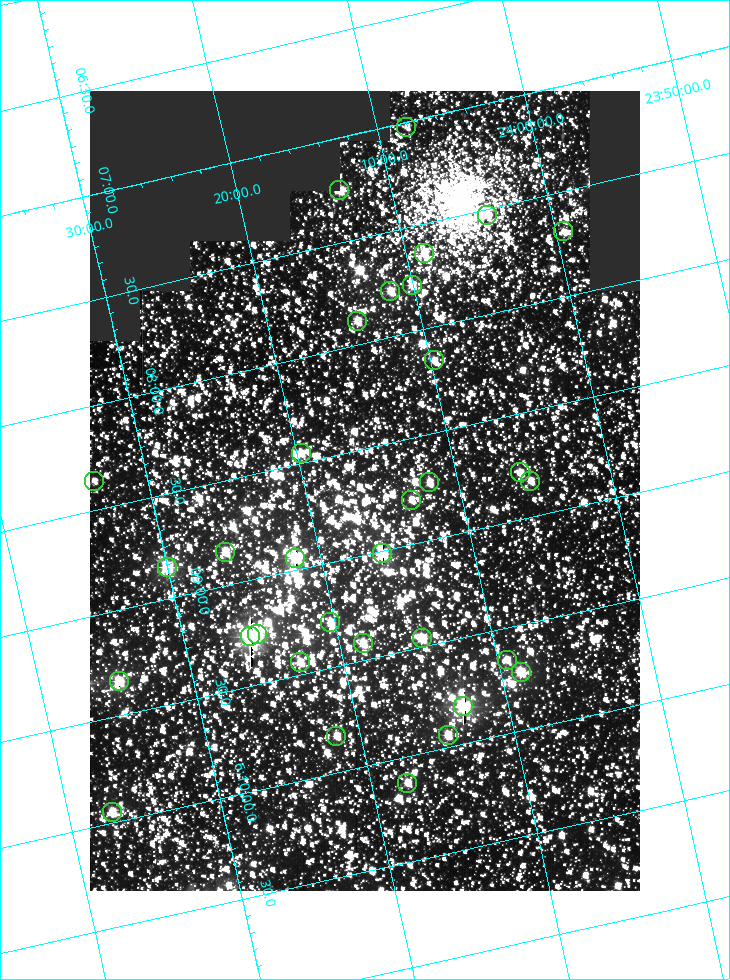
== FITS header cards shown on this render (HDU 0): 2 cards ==
NAXIS1  =                  550
NAXIS2  =                  800

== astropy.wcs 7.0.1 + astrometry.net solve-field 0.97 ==
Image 550 x 800 px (HDU 0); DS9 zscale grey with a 90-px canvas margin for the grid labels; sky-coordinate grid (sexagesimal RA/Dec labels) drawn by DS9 from the SOLVED WCS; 33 Tycho-2 reference stars matched to detected sources circled (green)
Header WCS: RA---TAN/DEC--TAN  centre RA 06:08:42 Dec +24:16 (92.17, +24.27 deg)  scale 3.98 arcsec/px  FOV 36.4' x 53.0'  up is -103 deg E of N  parity normal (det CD < 0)
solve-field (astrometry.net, Tycho-2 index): VERIFIED the header's WCS against the Tycho-2 star catalogue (verified at 3 index scales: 18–32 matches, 0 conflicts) and refined it, rather than solving blind
Solved WCS: RA---TAN-SIP/DEC--TAN-SIP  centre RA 06:08:42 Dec +24:16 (92.17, +24.27 deg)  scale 3.98 arcsec/px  FOV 36.4' x 53.0'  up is -103 deg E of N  parity normal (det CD < 0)
The solver's refit moves the header's centre by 0.17 arcsec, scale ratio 1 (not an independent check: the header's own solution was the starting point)
Tycho-2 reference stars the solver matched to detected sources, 33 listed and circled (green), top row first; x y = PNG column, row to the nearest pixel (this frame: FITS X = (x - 90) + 1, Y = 800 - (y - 91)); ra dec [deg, ICRS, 3 dp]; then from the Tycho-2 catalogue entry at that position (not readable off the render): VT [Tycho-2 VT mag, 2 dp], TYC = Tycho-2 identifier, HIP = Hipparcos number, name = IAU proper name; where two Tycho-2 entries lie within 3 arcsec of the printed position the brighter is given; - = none
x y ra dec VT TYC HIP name
406 127 91.756 +24.135 11.55 1864-383-1 - -
339 190 91.813 +24.222 9.50 1864-951-1 - -
487 215 91.882 +24.069 10.67 1864-1197-1 - -
563 231 91.922 +23.991 11.04 1864-773-1 - -
424 253 91.910 +24.147 9.81 1864-677-1 - -
412 285 91.945 +24.168 9.83 1864-545-1 - -
390 291 91.946 +24.193 9.49 1864-879-1 - -
357 321 91.972 +24.235 9.87 1864-607-1 - -
434 360 92.040 +24.163 9.97 1864-387-1 - -
301 453 92.113 +24.329 10.09 1877-692-1 - -
520 472 92.195 +24.097 9.91 1877-1306-1 - -
94 481 92.090 +24.558 11.22 1868-1493-1 - -
530 481 92.208 +24.088 10.02 1877-898-1 - -
429 482 92.182 +24.197 9.90 1877-42-1 - -
411 500 92.198 +24.221 10.14 1877-234-1 - -
225 552 92.210 +24.434 9.33 1881-345-1 - -
382 553 92.254 +24.266 8.73 1877-224-1 - -
295 558 92.236 +24.360 8.19 1877-300-1 29148 -
167 567 92.212 +24.501 8.67 1881-93-1 - -
330 622 92.321 +24.338 9.42 1877-884-1 - -
257 634 92.315 +24.419 9.14 1881-15-1 - -
250 636 92.316 +24.428 7.55 1881-1595-1 - -
422 638 92.364 +24.244 8.80 1877-1589-1 - -
363 643 92.355 +24.308 9.21 1877-702-1 - -
507 660 92.412 +24.157 10.23 1877-766-1 - -
300 662 92.360 +24.380 9.69 1881-496-1 - -
521 672 92.431 +24.145 8.75 1877-16-1 - -
119 681 92.334 +24.580 8.60 1881-81-1 - -
463 706 92.456 +24.215 7.57 1877-1484-1 - -
448 735 92.485 +24.239 9.49 1877-1276-1 - -
336 736 92.457 +24.359 9.75 1877-1432-1 - -
407 783 92.531 +24.294 10.40 1877-334-1 - -
112 812 92.487 +24.619 9.38 1881-1542-1 - -